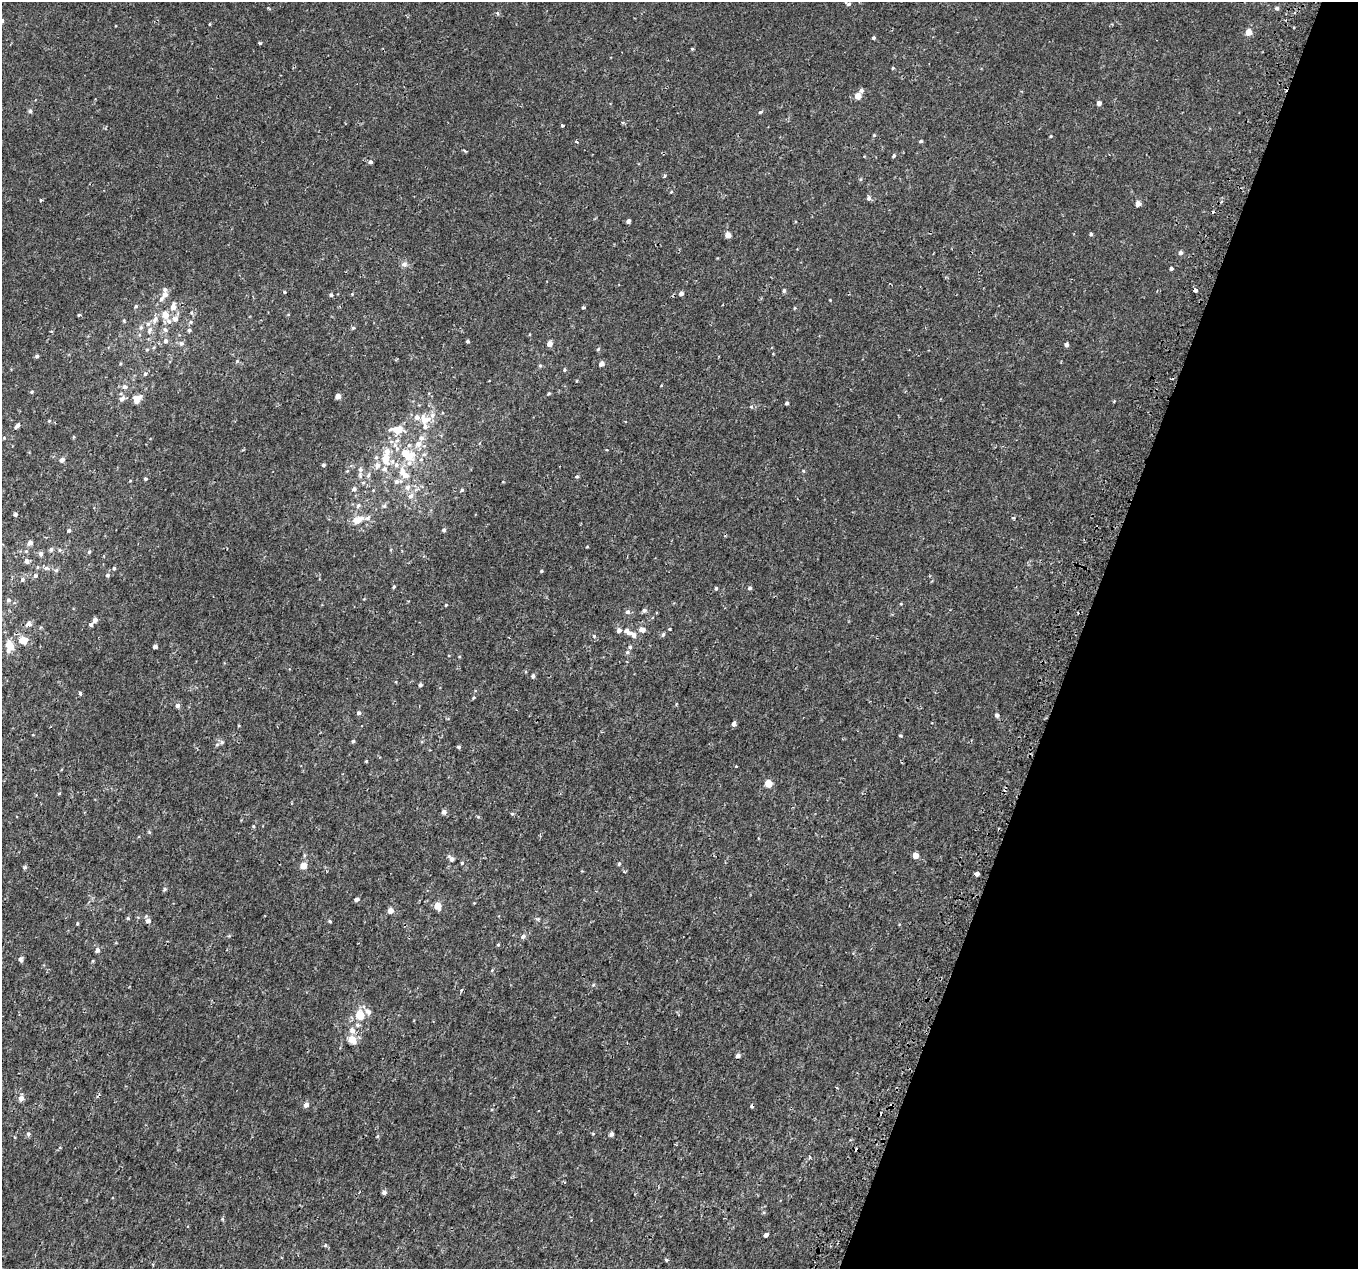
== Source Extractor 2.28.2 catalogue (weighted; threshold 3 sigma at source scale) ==
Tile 8 of 4 x 4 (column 4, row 2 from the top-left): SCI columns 4124-5479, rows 2839-4105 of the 5544 x 5737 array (HDU 1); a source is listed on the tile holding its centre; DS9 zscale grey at full resolution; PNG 1360 x 1271 px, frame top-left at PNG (2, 2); no overlay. Shown black and unused: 21% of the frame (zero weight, under 2 of 3 exposures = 5% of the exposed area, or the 3 px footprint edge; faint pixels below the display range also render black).
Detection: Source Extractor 2.28.2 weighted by HDU 2 'WHT'; one run over the whole footprint, this tile lists its part. Background 5.62e-04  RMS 0.0017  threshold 0.00757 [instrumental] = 3 sigma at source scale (4.5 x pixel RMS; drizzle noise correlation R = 1.50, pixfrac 1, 0.0396/0.0396 arcsec/px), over >= 5 px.
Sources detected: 232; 1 inside a brighter object's white glare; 3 cosmic-ray / hot-pixel residue — not listed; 20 inside a brighter listed object's ellipse — not listed separately; the other 208 listed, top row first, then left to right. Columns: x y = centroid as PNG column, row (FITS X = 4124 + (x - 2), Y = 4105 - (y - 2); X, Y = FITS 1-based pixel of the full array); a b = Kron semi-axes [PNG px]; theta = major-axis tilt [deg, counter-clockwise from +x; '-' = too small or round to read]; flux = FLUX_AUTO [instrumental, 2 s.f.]
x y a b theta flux
848 4 8 4 -24 0.36
1277 8 5 5 - 0.34
497 13 5 4 - 0.32
2 21 5 4 - 0.33
1249 32 5 5 - 1.7
873 38 4 4 - 0.27
260 43 3 3 - 0.28
692 49 5 3 - 0.16
893 68 4 4 - 0.17
861 90 6 5 - 0.45
858 96 5 4 - 1.7
1099 103 5 4 - 0.59
30 111 6 5 - 0.34
760 112 6 4 27 0.23
562 126 3 3 - 0.41
874 135 4 4 - 0.18
1051 136 4 3 - 0.16
921 141 4 3 - 0.26
576 142 5 3 - 0.19
465 151 5 3 - 0.22
894 155 5 4 - 0.27
370 162 5 4 - 0.39
664 176 5 4 - 0.2
671 192 4 3 - 0.15
869 198 6 5 - 0.45
41 200 5 3 - 0.16
1138 204 4 4 - 1.1
628 221 4 4 - 0.54
1091 234 4 4 - 0.24
728 235 4 4 - 1.6
1180 253 5 5 - 0.49
404 264 10 7 5 0.6
1171 268 3 3 - 0.32
1195 290 4 3 - 1.3
784 291 5 4 - 0.24
284 292 4 3 - 0.16
681 293 5 4 - 0.56
165 294 8 7 - 0.89
352 294 4 3 - 0.13
331 295 4 4 - 0.31
830 300 3 3 - 0.11
136 306 5 4 - 0.2
173 307 8 6 79 1.4
583 307 4 3 - 0.35
795 308 4 4 - 0.16
192 313 6 4 -70 0.21
79 315 4 3 - 0.25
165 315 7 6 - 2
175 319 8 7 - 0.77
155 320 11 7 61 0.75
124 321 5 4 - 0.17
191 322 5 5 - 0.26
141 328 7 6 - 0.39
353 328 5 4 - 0.24
165 329 7 6 - 0.53
150 330 10 6 63 0.76
189 330 5 4 - 0.3
165 341 7 6 - 0.52
467 341 4 3 - 0.28
181 343 8 7 - 0.51
549 344 5 5 - 0.97
1066 345 4 4 - 0.5
154 347 5 3 - 0.18
598 349 5 4 - 0.21
147 350 5 4 - 0.18
37 356 5 4 - 0.31
120 364 4 3 - 0.16
602 364 5 5 - 0.77
540 366 5 4 - 0.23
564 370 5 5 - 0.23
145 374 6 5 - 0.29
125 387 8 6 -6 0.6
31 392 5 4 - 0.22
549 393 4 4 - 0.21
338 396 4 4 - 1.1
122 398 9 6 41 0.59
137 400 9 7 62 1.6
787 403 4 3 - 0.32
425 419 15 12 -2 2.4
49 421 4 4 - 0.17
18 425 5 4 - 0.65
397 430 15 9 3 2.7
4 438 4 3 - 0.13
418 444 10 9 - 1.2
397 448 8 7 - 0.65
409 457 11 10 - 3.2
386 459 15 10 -88 2.6
421 459 6 5 - 0.4
62 460 5 5 - 0.7
323 465 4 4 - 0.28
347 471 5 4 - 0.16
803 471 5 4 - 0.19
404 474 20 10 -48 2.8
360 475 10 6 89 0.56
368 475 8 5 69 0.41
577 477 5 4 - 0.24
145 479 4 4 - 0.25
130 481 4 3 - 0.13
396 481 10 7 18 0.67
503 482 4 2 - 0.1
354 489 6 5 - 0.44
462 490 4 4 - 0.26
411 496 8 7 - 0.73
358 505 7 6 - 0.45
384 506 6 6 - 0.31
15 514 4 4 - 0.34
1013 518 4 3 - 0.2
358 520 13 8 18 1.8
69 530 4 4 - 0.25
444 530 5 5 - 0.3
30 543 5 4 - 0.91
587 547 4 3 - 0.14
51 549 6 5 - 0.39
60 550 6 5 - 0.28
89 552 5 5 - 0.25
41 554 6 5 - 0.47
27 561 5 5 - 0.73
46 568 8 5 -7 0.53
114 568 4 4 - 0.26
56 570 6 5 - 0.32
541 571 4 4 - 0.19
107 575 6 6 - 0.34
35 576 6 5 - 0.41
22 580 6 5 - 0.33
394 587 4 4 - 0.23
716 588 5 3 - 0.23
749 588 5 4 - 0.34
8 600 5 5 - 0.43
901 604 4 4 - 0.15
446 605 4 3 - 0.17
644 610 6 5 - 0.42
627 612 6 5 - 0.52
95 620 5 4 - 0.86
28 624 8 6 22 0.66
91 625 4 4 - 0.52
670 629 4 3 - 0.19
619 630 6 5 - 0.55
642 630 6 6 - 1
663 634 6 4 57 0.31
634 635 8 6 -34 0.89
594 636 5 5 - 0.28
23 640 11 9 -9 1.9
10 646 15 9 -89 2.2
155 646 4 4 - 0.62
630 647 5 4 - 0.28
627 652 5 5 - 0.31
533 676 5 4 - 0.43
396 682 4 3 - 0.14
420 685 4 4 - 0.33
80 693 4 3 - 0.3
474 697 5 4 - 0.19
177 705 6 6 - 0.45
359 713 5 5 - 0.38
997 715 5 5 - 0.53
733 724 4 3 - 2.4
900 735 4 3 - 0.18
353 741 4 4 - 0.24
222 742 7 6 - 0.47
459 747 4 4 - 0.3
366 761 4 3 - 0.14
736 766 3 3 - 0.11
768 783 5 5 - 3.4
59 793 5 3 - 0.13
444 812 5 5 - 0.67
512 814 5 4 - 0.21
253 826 4 4 - 0.17
149 832 6 4 -46 0.18
304 855 6 4 -72 0.21
916 855 4 4 - 1.6
451 859 9 5 -49 0.64
462 863 4 3 - 0.19
619 864 5 4 - 0.23
303 866 5 5 - 2.2
25 867 5 5 - 0.29
977 874 4 3 - 1.7
164 889 6 4 26 0.25
357 899 4 4 - 0.58
438 906 5 5 - 2.8
390 910 5 4 - 1.5
128 918 5 4 - 0.21
538 919 5 5 - 0.21
148 921 6 6 - 0.76
330 921 5 4 - 0.22
77 923 4 3 - 0.17
229 936 6 3 18 0.17
523 936 7 6 - 0.47
498 945 4 3 - 0.19
97 950 5 5 - 0.68
21 959 7 5 -79 0.43
492 970 5 3 - 0.17
593 985 6 4 19 0.19
461 990 5 4 - 0.22
368 1011 12 7 -39 0.82
360 1015 5 5 - 5.2
358 1025 7 6 - 0.48
352 1030 8 7 - 0.87
352 1039 7 6 - 2.5
738 1055 5 5 - 0.52
21 1098 6 5 - 0.88
306 1105 6 5 - 0.76
28 1134 6 5 - 0.34
593 1134 5 3 - 0.14
611 1134 5 4 - 0.47
378 1136 6 4 70 0.18
15 1137 5 3 - 0.13
384 1192 6 5 - 0.44
766 1235 4 3 - 2
666 1260 5 4 - 0.21
Overlapping masked pixels (flux is a lower limit): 1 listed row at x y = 1195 290
Isophote crosses this tile's border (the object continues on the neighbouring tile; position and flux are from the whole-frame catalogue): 1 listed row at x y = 2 21